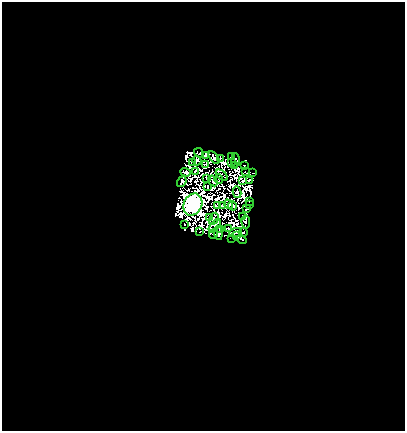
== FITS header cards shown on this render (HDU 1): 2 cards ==
NAXIS1  =                  403
NAXIS2  =                  429

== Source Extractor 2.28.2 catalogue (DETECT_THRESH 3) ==
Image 403 x 429 px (HDU 1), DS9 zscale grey, 1 PNG px = 1 image px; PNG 407 x 433 px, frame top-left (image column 1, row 429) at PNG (2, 2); each listed source drawn as its Kron ellipse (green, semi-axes under 4 px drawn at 4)
Background 2.85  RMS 1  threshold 3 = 3 sigma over >= 5 px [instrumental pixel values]
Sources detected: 91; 42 with non-positive FLUX_AUTO (blend fragments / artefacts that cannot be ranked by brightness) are neither listed nor drawn; the other 49 listed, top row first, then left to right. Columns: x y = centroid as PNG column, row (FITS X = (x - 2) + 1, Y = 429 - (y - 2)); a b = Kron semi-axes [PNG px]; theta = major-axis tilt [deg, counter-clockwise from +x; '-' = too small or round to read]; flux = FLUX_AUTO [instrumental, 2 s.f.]
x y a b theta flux
199 153 5 2 - 6.4
205 156 3 2 - 9.7
214 157 7 4 -55 300
232 157 3 2 - 150
220 158 3 2 - 160
235 160 7 3 -89 130
197 161 4 4 - 590
193 163 3 2 - 140
231 163 4 2 - 130
205 165 3 2 - 88
245 165 2 2 - 18
234 166 4 2 - 68
195 171 3 2 - 200
245 171 3 2 - 1.2
186 172 5 3 - 24
253 173 4 2 - 140
222 175 7 2 -41 65
206 178 2 2 - 10
219 179 5 2 - 140
249 180 3 2 - 290
213 181 6 2 -59 84
243 181 4 2 - 330
182 182 6 4 52 420
208 187 3 2 - 140
237 192 5 4 - 250
250 201 3 2 - 66
228 204 5 3 - 360
249 204 2 2 - 93
193 205 11 9 64 410000
223 205 4 3 - 62
217 206 3 2 - 150
232 206 5 4 - 260
246 209 2 2 - 120
243 216 3 2 - 110
209 218 2 2 - 50
214 219 6 3 61 220
246 222 6 3 -84 790
184 224 3 2 - 180
215 226 8 4 54 240
229 228 3 2 - 240
220 230 3 2 - 150
200 232 3 2 - 9.4
235 232 7 3 21 79
243 232 4 2 - 470
218 233 7 3 -85 12
213 234 5 3 - 170
237 236 2 2 - 260
232 238 2 2 - 28
242 240 5 2 - 100
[42 non-positive-flux detections neither listed nor drawn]